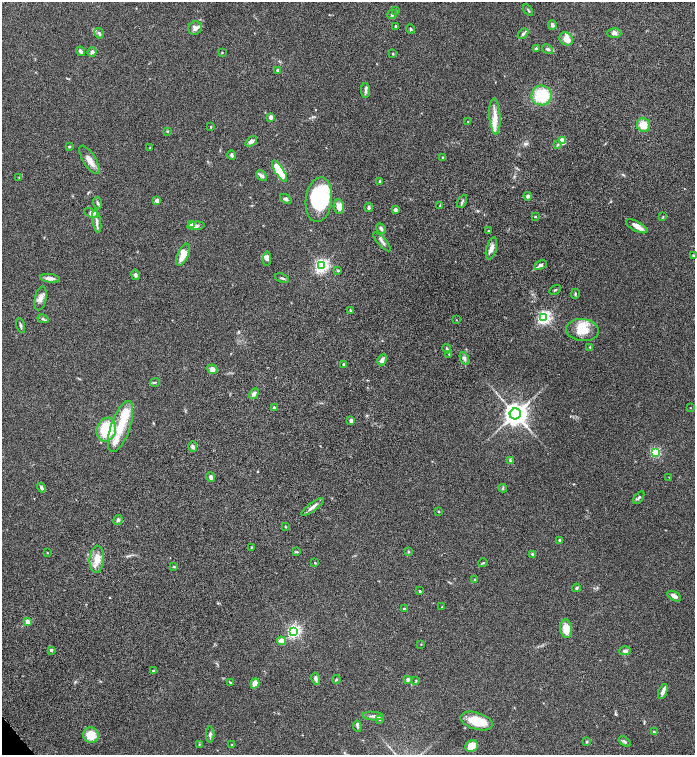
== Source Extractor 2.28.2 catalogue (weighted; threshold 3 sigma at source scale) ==
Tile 10 of 4 x 4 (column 2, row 3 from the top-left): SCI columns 1647-3031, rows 1608-3112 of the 6200 x 6220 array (HDU 1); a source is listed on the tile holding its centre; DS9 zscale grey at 2 x 2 block average (1 PNG px = mean of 2 x 2 image px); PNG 697 x 757 px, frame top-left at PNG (2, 2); each listed source drawn as its Kron ellipse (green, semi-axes under 4 px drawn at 4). Shown black and unused: <1% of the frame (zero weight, under 6 of 12 exposures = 6% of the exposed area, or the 3 px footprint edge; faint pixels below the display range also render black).
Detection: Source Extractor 2.28.2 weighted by HDU 2 'WHT'; one run over the whole footprint, this tile lists its part. Background 0.0762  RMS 0.0039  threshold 0.016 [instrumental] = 3 sigma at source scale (4.09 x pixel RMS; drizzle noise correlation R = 1.36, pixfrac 0.8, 0.05/0.05 arcsec/px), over >= 5 px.
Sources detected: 159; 1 inside a brighter object's white glare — neither listed nor drawn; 11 inside a brighter listed object's ellipse — not listed separately; the other 147 listed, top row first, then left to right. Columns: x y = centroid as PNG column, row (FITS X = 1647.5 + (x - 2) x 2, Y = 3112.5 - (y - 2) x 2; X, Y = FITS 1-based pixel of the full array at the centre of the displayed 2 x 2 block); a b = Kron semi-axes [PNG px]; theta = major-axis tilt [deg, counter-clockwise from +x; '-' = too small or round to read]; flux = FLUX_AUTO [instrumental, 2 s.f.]
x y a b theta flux
528 10 6 2 -55 0.92
396 11 3 2 - 0.51
392 14 5 3 - 1.1
552 25 4 4 - 2.2
396 26 3 3 - 0.88
195 28 7 6 - 3.2
411 29 5 3 - 0.85
99 33 5 3 - 1.5
614 33 7 5 0 2.8
523 34 6 3 47 1.7
566 39 7 6 - 7.1
536 48 3 2 - 0.89
547 49 6 4 -31 1.4
81 51 5 3 - 2.1
92 52 5 4 - 2.2
222 53 2 2 - 0.5
393 54 3 2 - 0.6
278 70 4 3 - 1.6
365 90 7 4 -89 2.1
542 95 10 10 - 31
271 117 3 3 - 3.9
495 117 18 5 -86 7.8
468 121 2 2 - 0.49
643 125 7 6 - 10
211 127 3 2 - 0.64
167 131 3 2 - 0.62
251 141 6 4 38 2.7
562 141 3 3 - 24
558 145 4 3 - 0.97
69 147 3 3 - 0.74
150 148 2 2 - 0.37
232 155 4 3 - 1.9
442 157 2 2 - 0.85
89 160 16 6 -59 6.8
279 171 12 4 -58 30
262 176 6 4 -45 1.8
19 177 3 2 - 0.51
380 181 3 3 - 0.74
528 196 4 4 - 1.9
286 199 6 4 -39 1.5
157 200 2 2 - 6.1
319 200 22 13 82 75
462 201 7 2 64 1.2
98 203 6 3 -69 1.5
440 206 3 3 - 0.88
339 207 7 5 -81 6.2
369 207 4 3 - 1.6
395 210 4 4 - 2
91 213 7 4 -27 3.1
535 217 3 2 - 0.65
663 217 3 2 - 0.51
97 221 11 3 -80 2.7
191 224 3 3 - 8.7
196 226 8 4 5 2.6
637 226 12 5 -29 5.6
381 229 5 3 - 2.6
488 230 2 2 - 0.47
382 242 12 2 -48 2.2
491 248 11 5 75 4
183 255 12 5 65 12
693 255 2 2 - 0.99
267 259 7 4 82 2.5
540 265 7 4 24 2.4
322 266 4 4 - 200
338 270 3 3 - 0.99
135 275 5 3 - 1.8
50 278 10 4 -6 3.7
282 278 7 2 -20 1.2
555 290 6 2 29 0.85
575 294 5 3 - 0.94
41 298 12 5 78 4.5
350 311 4 2 - 0.59
544 317 4 4 - 190
43 319 5 3 - 1.3
456 320 3 2 - 0.29
21 325 8 3 -73 1.4
582 330 16 11 -5 16
590 347 3 3 - 0.56
447 349 5 3 - 1.2
449 354 3 2 - 0.47
465 359 6 4 -64 2
382 360 6 4 63 3.2
344 365 3 2 - 1.7
212 369 5 4 - 3.8
155 382 5 3 - 0.88
254 394 6 4 58 2.5
274 407 2 2 - 1.7
690 408 3 2 - 0.3
515 414 5 5 - 770
351 421 2 2 - 5
121 427 27 9 71 22
106 430 12 9 72 35
193 447 5 4 - 1.6
655 452 3 3 - 80
510 461 3 3 - 0.87
211 477 5 4 - 2.2
669 477 2 2 - 0.37
41 488 5 3 - 1.9
503 488 4 3 - 0.81
639 497 7 3 55 1.6
313 507 14 3 37 3.4
438 511 3 3 - 0.48
118 520 5 4 - 1.6
285 527 3 2 - 0.68
560 540 3 3 - 1.1
251 548 3 2 - 0.55
297 552 4 3 - 0.75
408 552 4 3 - 0.95
47 553 2 2 - 0.42
533 554 4 3 - 1.1
97 559 13 7 86 9.4
315 563 3 2 - 0.52
483 563 5 2 - 0.73
174 567 3 3 - 0.79
475 580 3 2 - 0.57
576 588 4 3 - 1.1
420 591 2 2 - 0.99
674 596 7 4 -29 3.4
442 607 3 2 - 0.49
404 609 3 3 - 1.2
28 622 3 2 - 12
566 629 9 6 -80 9.5
294 631 4 4 - 180
281 641 4 4 - 6.8
421 644 2 2 - 0.35
51 650 4 3 - 1.1
625 651 5 4 - 2
153 670 3 3 - 0.67
316 678 6 4 -76 2.4
408 679 4 3 - 1.7
336 680 4 2 - 0.75
416 680 3 2 - 0.56
230 682 4 2 - 0.61
255 683 5 4 - 6.4
663 691 8 3 69 4.5
373 716 10 3 -4 2.5
380 719 3 2 - 0.57
476 721 17 8 -16 18
357 726 5 4 - 1.3
654 732 4 3 - 0.99
210 734 8 3 89 2
91 735 8 7 - 13
587 742 3 3 - 0.83
625 742 7 3 -35 1.3
199 744 3 2 - 0.41
232 745 3 2 - 0.44
472 746 7 5 34 12
Isophote crosses this tile's border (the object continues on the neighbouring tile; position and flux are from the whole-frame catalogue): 1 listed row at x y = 693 255
Diffuse or blended objects may show on this block-average render without a row.